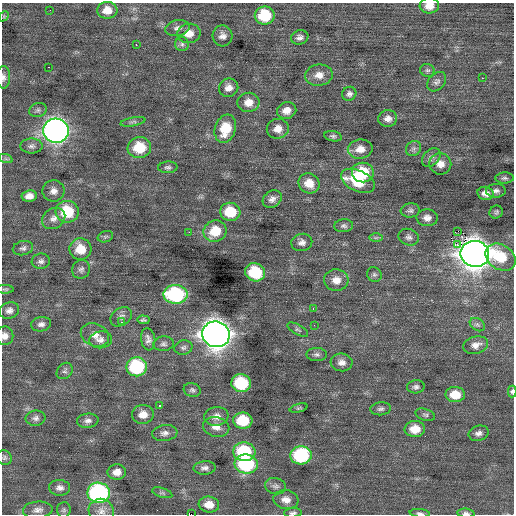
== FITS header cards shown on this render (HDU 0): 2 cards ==
NAXIS1  =                  512 / Axis length
NAXIS2  =                  512 / Axis length

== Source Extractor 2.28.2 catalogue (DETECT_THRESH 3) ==
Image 512 x 512 px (HDU 0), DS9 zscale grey, 1 PNG px = 1 image px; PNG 516 x 516 px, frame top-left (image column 1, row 512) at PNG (2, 3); each listed source drawn as its Kron ellipse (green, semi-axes under 4 px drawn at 4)
Background 0.18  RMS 0.81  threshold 2.42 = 3 sigma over >= 5 px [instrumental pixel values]
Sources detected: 129; all 129 listed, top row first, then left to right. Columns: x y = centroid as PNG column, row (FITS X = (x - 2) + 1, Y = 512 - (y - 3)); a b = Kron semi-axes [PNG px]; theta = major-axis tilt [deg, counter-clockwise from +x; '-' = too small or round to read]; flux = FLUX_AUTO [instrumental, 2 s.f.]
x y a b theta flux
429 6 10 7 4 520
50 10 2 2 - 210
107 10 10 8 3 640
265 15 10 9 - 2500
4 16 6 4 46 76
177 28 12 8 9 260
189 33 12 9 13 600
223 36 10 10 - 330
300 37 9 7 19 220
182 44 7 7 - 140
136 45 2 2 - 360
48 67 2 2 - 100
427 70 7 6 - 120
319 75 14 10 8 530
3 77 11 7 90 230
482 78 2 2 - 230
437 82 11 8 47 210
229 88 10 9 - 400
349 94 7 6 - 180
248 102 11 9 5 550
38 110 9 7 17 140
287 111 10 8 18 470
388 119 9 8 - 330
133 122 12 4 11 140
225 129 14 10 71 1400
278 129 11 10 - 490
56 131 13 12 - 32000
333 136 9 5 -10 130
31 146 11 7 0 220
139 148 12 10 8 1800
360 149 12 9 9 540
413 149 8 7 - 170
431 158 11 7 46 230
6 159 7 4 -18 98
440 164 11 10 - 480
168 167 9 6 2 150
363 173 11 9 -7 1900
505 178 9 5 2 140
358 181 18 10 -26 2100
309 183 11 9 -30 740
54 191 11 10 - 350
496 191 10 7 2 230
485 193 8 6 -10 380
29 196 7 6 - 360
272 199 10 8 39 290
410 210 9 7 6 170
67 212 11 11 - 2000
230 212 10 9 - 1700
496 212 7 6 - 140
54 218 12 10 34 380
427 218 10 8 -3 340
344 226 9 6 6 160
215 231 12 10 19 1300
458 231 2 2 - 280
189 232 3 2 - 48
105 237 8 5 17 100
409 237 10 8 -21 220
376 238 7 4 1 95
302 242 10 8 13 280
458 245 4 3 - 1300
23 248 10 7 13 190
80 249 11 10 - 990
475 254 14 13 - 80000
501 257 16 12 -35 1900
41 261 9 7 7 200
81 269 9 8 - 210
255 272 10 9 - 2600
374 274 8 7 - 140
336 280 12 11 - 570
5 289 8 4 -1 89
175 294 12 9 -2 6600
313 309 3 2 - 96
9 310 10 8 20 270
121 317 12 8 35 270
143 320 6 4 -4 110
121 322 3 3 - 65
41 324 10 7 9 240
314 325 2 2 - 36
477 325 8 6 -33 130
298 330 11 5 -28 130
216 334 14 13 - 63000
95 335 15 11 -25 500
5 336 9 8 - 330
148 339 11 7 -82 270
101 340 11 8 8 300
164 344 10 7 4 190
476 345 12 8 15 360
183 348 9 7 11 170
317 354 10 6 0 180
342 362 11 9 -6 340
137 367 10 9 - 4400
65 371 9 7 47 150
241 383 10 9 - 3000
416 387 9 6 5 170
192 390 8 7 - 150
512 391 6 4 89 120
455 395 10 7 -2 1000
160 405 3 3 - 440
299 408 9 3 15 68
381 409 10 6 6 180
143 414 11 9 8 570
425 415 10 6 -18 140
216 416 12 9 6 410
36 418 10 7 6 210
88 421 11 7 5 240
243 421 9 8 - 1800
216 427 13 10 -13 450
415 429 10 8 -1 840
165 433 13 8 8 280
479 433 10 7 15 240
244 452 11 9 -6 3400
301 455 10 9 - 4500
4 458 7 7 - 130
246 464 11 9 -6 4600
205 468 11 6 4 220
117 472 9 7 4 470
276 486 10 8 -15 230
60 488 10 8 -3 280
99 493 11 10 - 10000
162 493 10 4 -16 120
286 500 12 9 -8 440
209 504 10 8 -7 610
38 510 15 8 4 330
64 510 8 7 - 120
101 511 13 12 - 420
293 513 9 4 5 140
420 513 10 4 -5 140
466 513 8 4 -4 150
191 514 2 2 - 1200
At the frame edge (FLAGS 8, measured only in part): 8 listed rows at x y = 429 6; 3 77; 5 336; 512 391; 293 513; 420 513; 466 513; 191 514